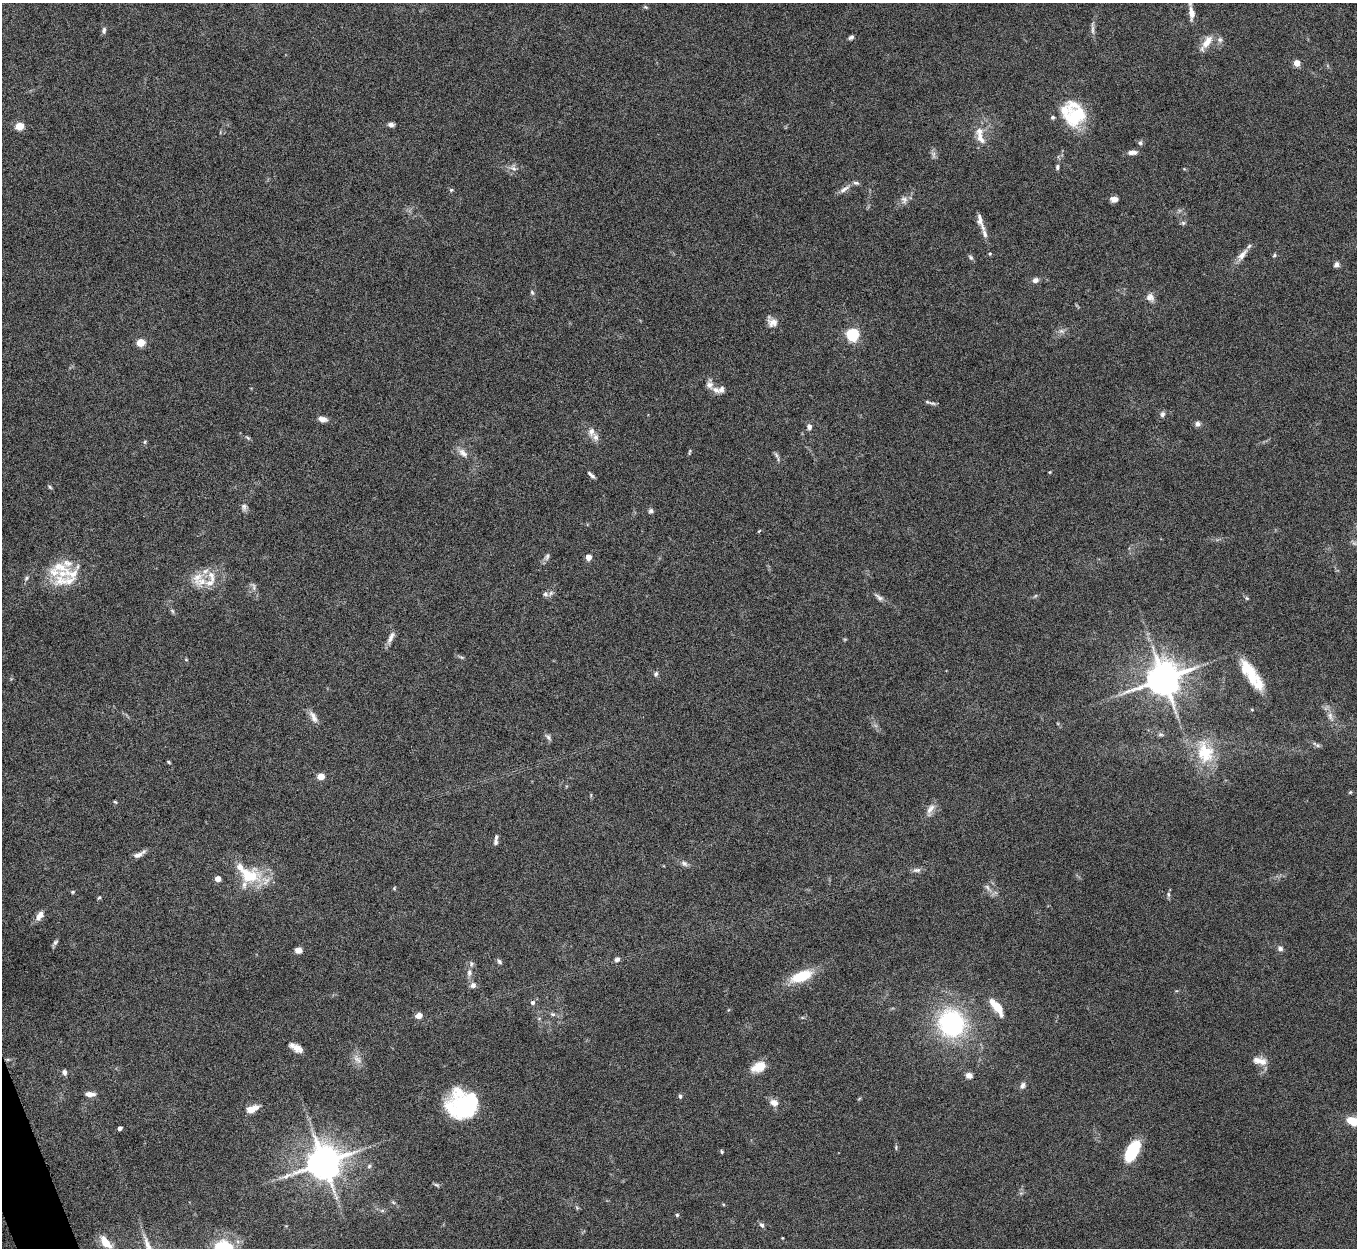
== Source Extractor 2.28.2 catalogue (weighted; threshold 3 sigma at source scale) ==
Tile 7 of 4 x 4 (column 3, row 2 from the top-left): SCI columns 2711-4065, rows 2639-3884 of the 5423 x 5406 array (HDU 1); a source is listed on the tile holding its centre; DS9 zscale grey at full resolution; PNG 1359 x 1250 px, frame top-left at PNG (2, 3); no overlay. Shown black and unused: <1% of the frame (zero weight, under 5 of 10 exposures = <1% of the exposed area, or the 3 px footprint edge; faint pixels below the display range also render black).
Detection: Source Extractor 2.28.2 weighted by HDU 2 'WHT'; one run over the whole footprint, this tile lists its part. Background 0.147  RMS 0.0057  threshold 0.0234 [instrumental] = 3 sigma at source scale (4.09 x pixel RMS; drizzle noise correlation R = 1.36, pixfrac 0.8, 0.05/0.05 arcsec/px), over >= 5 px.
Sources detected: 159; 2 too faint to see at this stretch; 2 inside a brighter object's white glare — not listed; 21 inside a brighter listed object's ellipse — not listed separately; the other 134 listed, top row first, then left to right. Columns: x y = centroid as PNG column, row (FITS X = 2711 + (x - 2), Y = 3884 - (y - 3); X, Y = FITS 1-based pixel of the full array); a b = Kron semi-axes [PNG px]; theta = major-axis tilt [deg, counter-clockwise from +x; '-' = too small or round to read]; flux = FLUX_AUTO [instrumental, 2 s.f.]
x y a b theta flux
645 7 7 4 -16 0.66
1191 13 16 6 -86 4.2
1093 28 23 4 -89 2.1
104 30 9 5 83 1.4
851 37 7 5 33 1.3
1220 40 8 7 - 1.9
1207 42 20 9 57 6.1
1297 63 4 4 - 11
1074 116 28 22 34 26
391 125 8 5 -2 1.6
19 126 5 5 - 19
981 138 23 8 -57 5.1
1140 143 7 5 76 1.1
1132 152 10 5 3 3
933 155 12 6 -79 1.7
1057 167 7 5 76 1.1
513 168 11 8 -46 2.5
844 189 17 6 35 3
451 190 5 5 - 0.8
1114 199 8 6 1 2.6
904 200 11 9 -84 2.7
980 219 18 7 -82 3.3
1183 223 6 6 - 1
1242 255 20 8 51 4.5
1274 255 5 4 - 0.85
971 257 8 5 -42 1.1
1337 264 7 6 - 1.7
1035 280 6 5 - 2.7
532 292 7 4 -63 0.96
1150 297 11 10 - 3.1
773 322 12 10 -4 3.9
1061 331 9 6 -26 1.8
853 334 6 5 - 84
141 343 5 5 - 19
709 385 15 9 -85 3.2
721 389 11 7 60 2.1
933 403 12 4 -15 1.3
1162 414 7 6 - 1.5
322 419 11 6 -9 3
1197 424 7 6 - 1.8
809 427 8 6 -77 1.9
591 431 13 8 78 3.2
248 438 7 4 -31 0.86
145 442 6 4 89 0.68
689 452 9 3 78 0.69
463 453 14 8 -43 3.7
776 455 11 4 -60 1.3
1050 472 4 4 - 0.46
591 475 11 4 -43 1.5
50 487 7 4 -38 0.76
244 507 10 8 -79 1.9
651 511 7 6 - 1.3
547 557 11 6 66 1.7
588 557 4 4 - 6.6
67 563 32 10 -15 6.5
26 578 7 5 42 1.2
64 581 37 15 6 13
201 581 23 15 14 10
253 586 13 5 -74 1.9
545 594 7 6 - 1.7
879 597 14 6 -36 2.2
1247 598 6 5 - 0.72
172 611 7 5 -59 0.95
391 637 17 6 62 3.1
461 657 7 4 -18 0.85
186 660 5 3 - 0.49
656 674 8 5 71 1.2
1252 676 24 13 -83 11
1163 678 10 9 - 1400
1330 716 16 8 -69 3.9
313 717 18 7 -61 3.5
1160 734 8 5 -6 1.1
548 737 10 5 -52 1.5
1317 745 13 5 -27 1.4
1205 752 34 23 -73 22
169 762 5 3 - 0.62
321 776 5 4 - 11
1350 792 6 4 44 0.62
115 802 5 4 - 0.59
930 810 20 8 68 3.6
496 842 7 6 - 1.3
139 854 18 6 27 3.2
684 863 10 6 -33 1.9
917 870 12 6 4 1.9
249 876 30 20 -10 23
218 879 4 4 - 6.3
988 887 11 5 -50 2
394 888 5 5 - 0.58
73 892 5 4 - 0.66
1168 894 8 5 -84 1.1
99 898 5 3 - 0.59
40 916 12 6 60 3.7
55 942 9 5 45 1.2
1280 949 7 6 - 1.6
298 950 6 5 - 4.3
617 959 7 6 - 1.8
499 961 8 5 -46 1.2
469 972 10 7 85 2.3
801 976 22 10 21 20
473 985 8 8 - 2.2
532 1002 6 6 - 1.4
997 1007 19 7 -52 12
553 1014 8 5 -18 1.2
419 1015 8 6 13 3
951 1023 24 23 - 80
297 1048 13 8 -27 4.4
8 1059 6 4 18 0.82
357 1059 16 8 -48 3.7
1260 1061 18 9 -12 5.1
758 1067 18 11 24 8.6
64 1072 7 6 - 1.7
969 1075 8 7 - 3
1022 1086 8 6 52 2.1
90 1094 12 6 -1 3.5
680 1096 6 4 -72 1
774 1103 11 8 -24 3.6
461 1106 44 16 -73 26
251 1109 9 5 23 11
1353 1121 12 7 -29 11
120 1128 4 4 - 2.2
896 1148 7 3 -90 0.69
1132 1151 21 9 60 31
722 1152 5 4 - 0.68
324 1162 10 9 - 1400
369 1166 6 5 - 0.99
437 1185 8 4 -26 0.91
393 1202 6 4 -44 0.82
577 1208 7 4 -57 0.75
382 1211 7 4 19 0.88
677 1215 5 4 - 0.83
762 1225 8 5 -55 1.5
782 1238 3 2 - 0.36
105 1242 18 9 -50 6.1
225 1248 24 17 -30 22
Isophote crosses this tile's border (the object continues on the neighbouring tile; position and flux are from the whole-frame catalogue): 2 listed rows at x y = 1353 1121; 225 1248